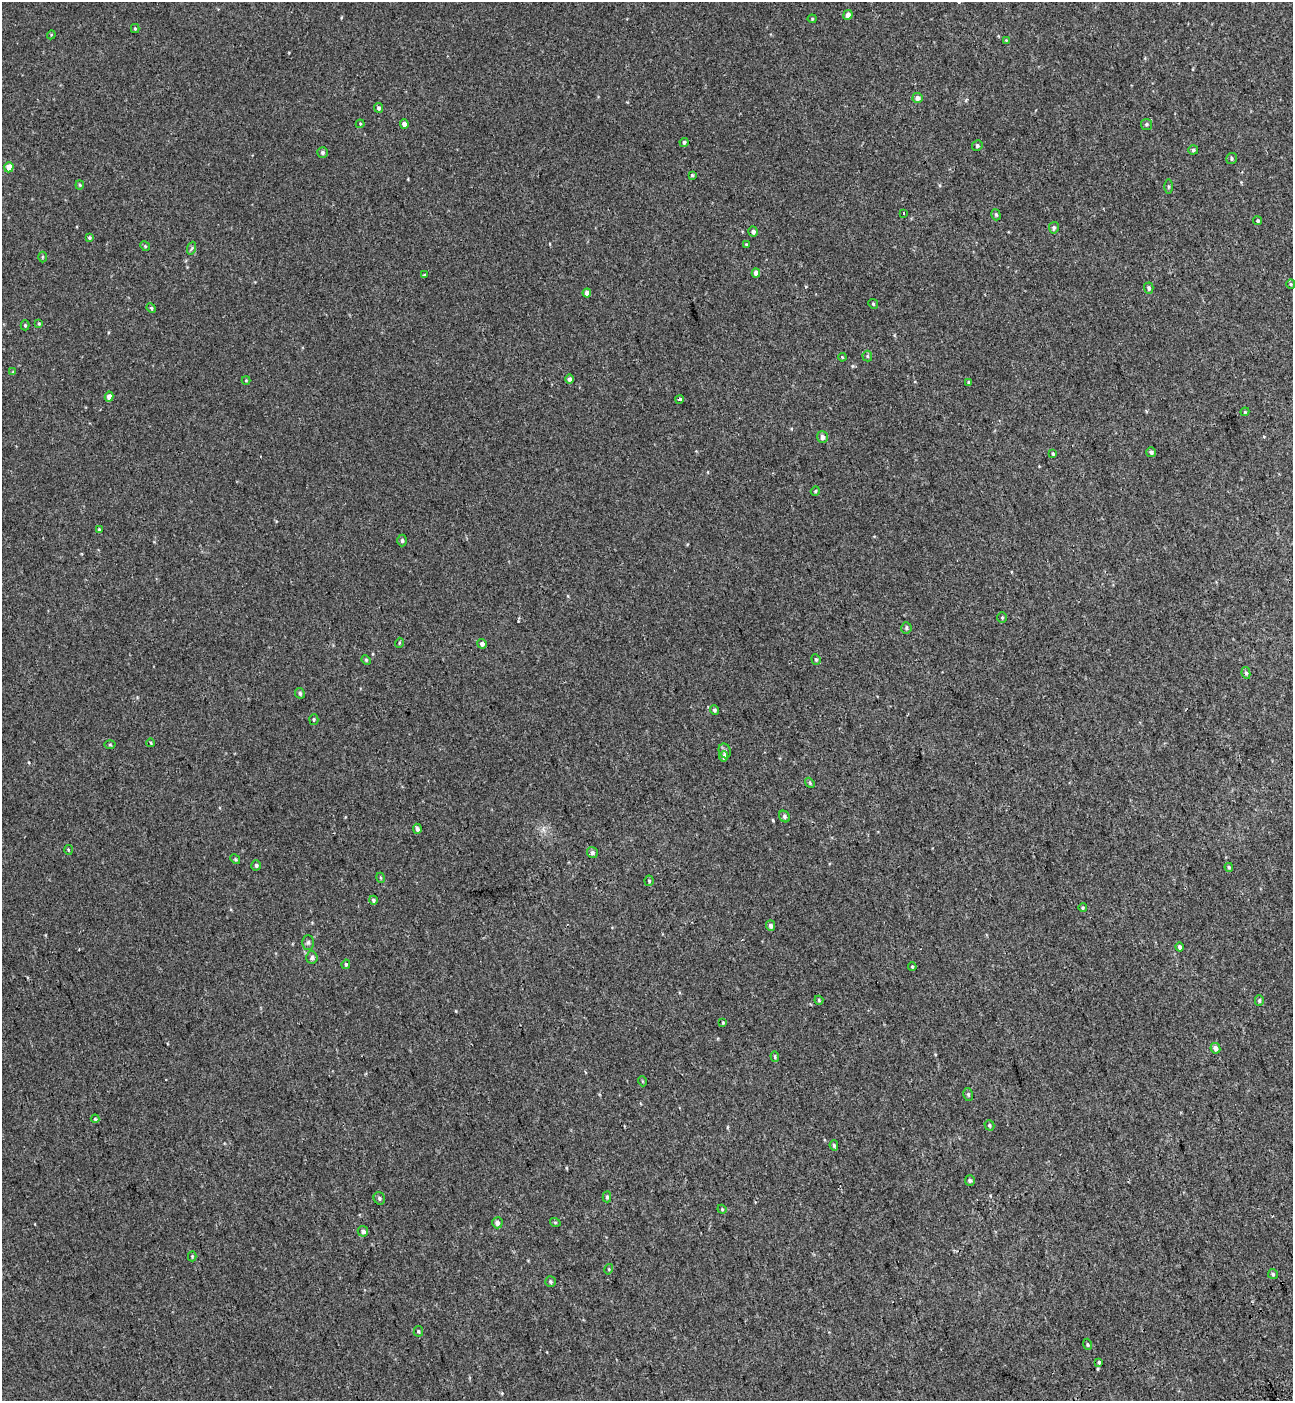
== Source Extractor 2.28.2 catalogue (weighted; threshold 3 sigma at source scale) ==
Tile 6 of 4 x 4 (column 2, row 2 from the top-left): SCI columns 1524-2814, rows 2897-4295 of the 5576 x 5797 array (HDU 1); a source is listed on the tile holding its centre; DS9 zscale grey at full resolution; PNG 1295 x 1403 px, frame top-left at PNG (2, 2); each listed source drawn as its Kron ellipse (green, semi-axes under 4 px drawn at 4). Shown black and unused: <1% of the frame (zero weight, under 2 of 3 exposures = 6% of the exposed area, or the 3 px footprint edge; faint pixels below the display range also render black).
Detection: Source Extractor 2.28.2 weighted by HDU 2 'WHT'; one run over the whole footprint, this tile lists its part. Background 0.00339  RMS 0.0079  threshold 0.0356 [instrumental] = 3 sigma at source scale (4.5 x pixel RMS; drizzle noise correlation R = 1.50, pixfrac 1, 0.0396/0.0396 arcsec/px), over >= 5 px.
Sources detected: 114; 5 cosmic-ray / hot-pixel residue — neither listed nor drawn; the other 109 listed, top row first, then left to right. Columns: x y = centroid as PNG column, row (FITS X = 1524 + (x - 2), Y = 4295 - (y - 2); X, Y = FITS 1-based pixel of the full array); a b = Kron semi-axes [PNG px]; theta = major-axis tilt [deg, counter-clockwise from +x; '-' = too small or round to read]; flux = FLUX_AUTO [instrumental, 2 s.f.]
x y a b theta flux
848 15 5 4 - 4.4
812 19 4 4 - 0.69
135 29 4 4 - 0.85
51 35 4 3 - 0.67
1006 40 4 3 - 0.54
918 98 5 5 - 3.8
378 108 5 4 - 1.5
360 124 4 4 - 0.73
404 124 5 4 - 3.5
1146 124 5 5 - 1.4
684 142 4 4 - 1.5
977 146 5 5 - 1.4
1193 150 5 4 - 1.4
323 152 5 5 - 1.5
1232 158 5 5 - 1.4
9 167 5 4 - 11
692 175 3 3 - 0.89
80 185 4 4 - 0.9
1168 187 7 3 -90 1.1
904 213 3 3 - 1.8
996 215 6 4 -74 1.1
1258 221 4 4 - 1.1
1054 228 5 5 - 1.9
753 232 5 4 - 2.4
89 238 4 3 - 0.95
746 244 4 3 - 0.75
145 246 5 4 - 0.93
192 248 6 4 70 1.1
42 257 5 3 - 0.7
756 273 4 4 - 3.9
424 274 4 3 - 0.96
1291 284 5 4 - 1
1149 288 5 4 - 1.8
587 293 4 4 - 4
873 304 5 4 - 1
151 308 5 4 - 1.1
39 324 4 4 - 0.78
25 325 5 4 - 1.1
867 356 5 5 - 1
842 357 4 3 - 0.68
13 372 4 4 - 0.69
569 379 5 4 - 2.5
246 380 4 4 - 0.65
969 382 4 4 - 1.1
109 397 5 4 - 5.1
680 399 4 3 - 4.1
1245 412 4 4 - 0.76
822 437 6 5 - 3.4
1151 452 5 5 - 1.9
1053 454 4 3 - 0.98
815 491 5 4 - 1
99 529 4 3 - 0.84
402 540 6 4 89 1.4
1002 617 5 4 - 0.95
906 628 5 5 - 1.6
399 643 5 3 - 0.75
482 644 5 4 - 2.8
816 659 5 4 - 1.1
366 660 5 4 - 0.87
1246 673 6 4 -80 1.6
300 693 5 4 - 1.4
714 710 5 4 - 1.3
314 719 5 4 - 1
151 743 4 3 - 0.61
110 745 5 3 - 0.8
725 751 7 6 - 2
724 756 5 4 - 2.8
810 783 5 4 - 0.96
784 816 6 5 - 1.6
417 829 5 4 - 2.2
68 850 5 3 - 0.69
592 853 6 5 - 1.8
235 859 5 4 - 0.98
256 865 5 5 - 1.5
1229 867 4 3 - 0.93
381 878 5 3 - 0.86
649 881 5 4 - 1.1
373 900 4 4 - 1.5
1083 908 4 3 - 0.9
771 926 5 4 - 2.4
308 942 7 6 - 1.6
1179 947 4 4 - 1.8
312 957 6 5 - 2
346 964 5 4 - 1.2
912 967 4 3 - 0.97
819 1000 4 4 - 0.89
1259 1000 5 4 - 1.2
723 1023 4 3 - 0.71
1215 1048 5 4 - 3.5
775 1056 5 4 - 0.96
642 1081 5 3 - 0.59
968 1094 6 5 - 1.4
95 1119 4 4 - 0.79
989 1125 5 4 - 1.3
834 1145 5 4 - 1.3
970 1180 5 5 - 1.5
607 1197 5 4 - 1.4
379 1198 6 5 - 1.6
722 1209 4 4 - 0.85
555 1222 5 3 - 0.79
497 1223 5 5 - 3.3
363 1231 5 5 - 2.8
192 1256 5 4 - 0.82
609 1269 5 3 - 0.73
1273 1274 5 5 - 1.2
550 1282 5 5 - 1.3
418 1331 5 4 - 1.1
1088 1344 6 3 -70 0.93
1099 1362 4 3 - 2